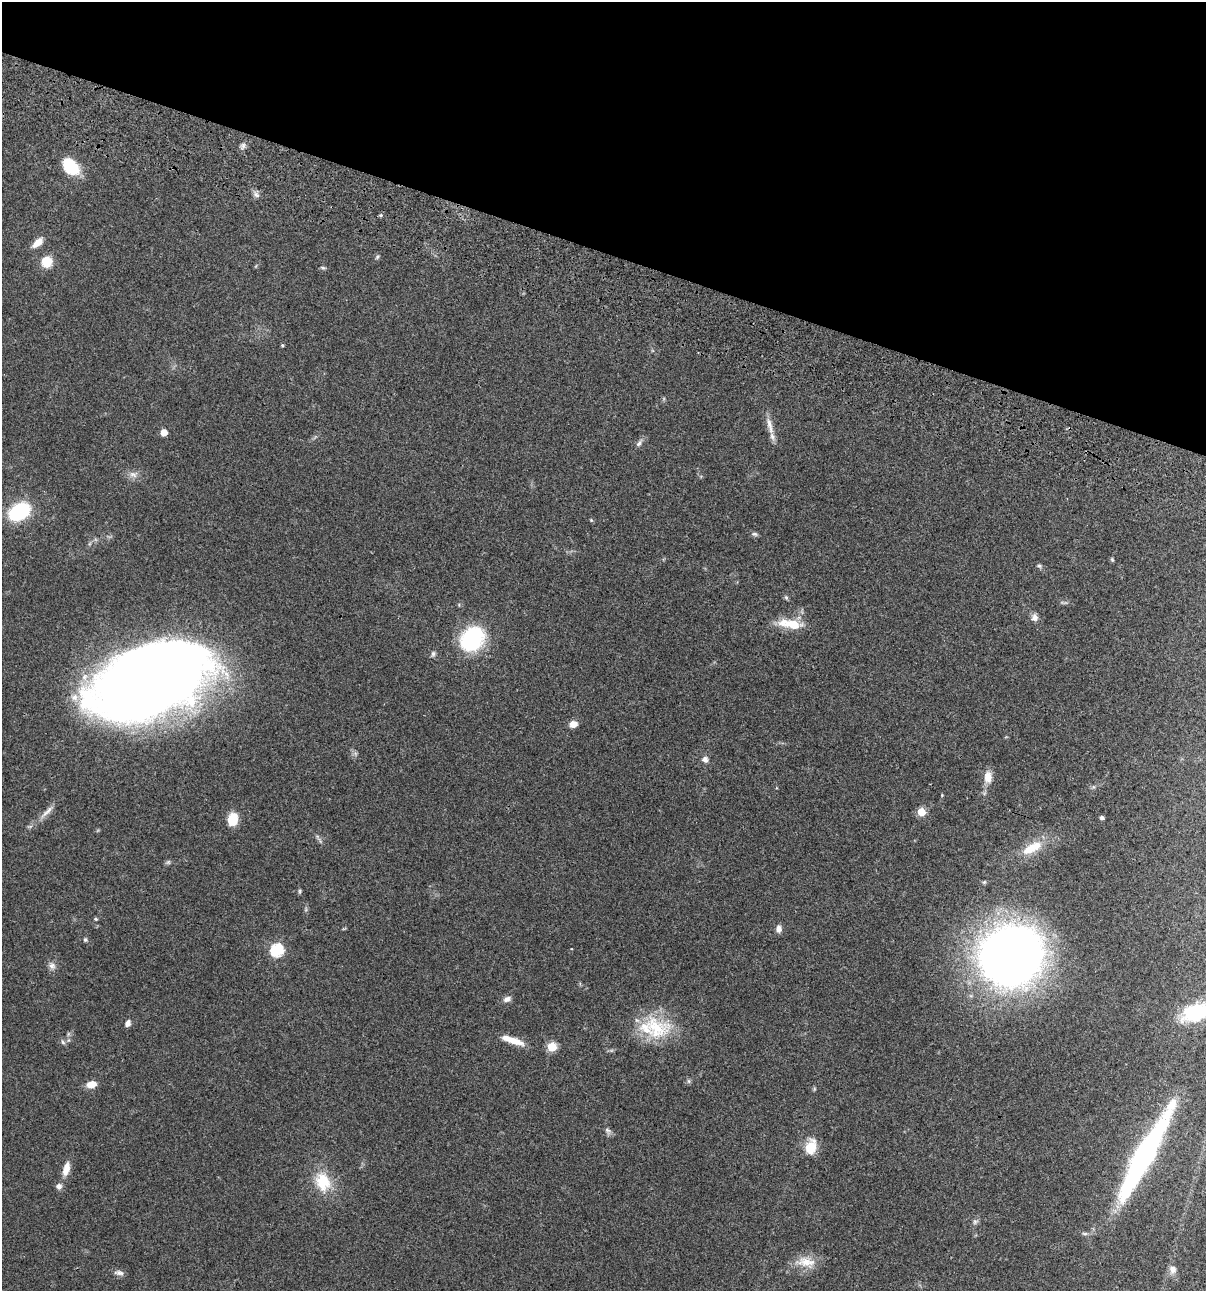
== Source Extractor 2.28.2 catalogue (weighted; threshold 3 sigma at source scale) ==
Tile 2 of 4 x 4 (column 2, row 1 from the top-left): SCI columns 1438-2641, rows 3986-5274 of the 5407 x 5392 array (HDU 1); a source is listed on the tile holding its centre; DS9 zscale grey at full resolution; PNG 1208 x 1293 px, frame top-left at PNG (2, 2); no overlay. Shown black and unused: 20% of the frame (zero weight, under 3 of 4 exposures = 9% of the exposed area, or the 3 px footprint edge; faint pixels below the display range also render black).
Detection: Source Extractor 2.28.2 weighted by HDU 2 'WHT'; one run over the whole footprint, this tile lists its part. Background 0.0474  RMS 0.0055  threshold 0.0247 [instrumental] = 3 sigma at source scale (4.5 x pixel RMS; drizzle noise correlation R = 1.50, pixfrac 1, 0.05/0.05 arcsec/px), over >= 5 px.
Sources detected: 65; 1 inside a brighter object's white glare — not listed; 2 inside a brighter listed object's ellipse — not listed separately; the other 62 listed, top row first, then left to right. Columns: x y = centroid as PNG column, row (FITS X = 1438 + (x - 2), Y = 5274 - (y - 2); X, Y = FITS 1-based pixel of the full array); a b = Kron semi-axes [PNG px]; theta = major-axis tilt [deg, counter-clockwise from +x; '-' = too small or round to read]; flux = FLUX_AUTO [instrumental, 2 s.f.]
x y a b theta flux
243 146 9 6 79 1.7
71 167 18 11 -42 22
256 195 10 6 -44 1.9
381 215 5 4 - 0.82
37 243 14 7 42 5.1
377 257 7 4 46 0.75
47 262 11 10 - 11
323 268 7 4 -20 0.82
282 345 4 3 - 0.7
770 425 28 7 -76 5.2
164 433 5 5 - 8
639 443 12 6 54 1.9
133 474 13 8 -6 3.2
19 511 16 11 32 50
591 520 6 3 -46 0.54
754 534 9 5 -2 1.1
1112 560 6 4 -63 0.7
1039 566 7 5 -21 0.94
786 597 6 5 - 0.89
1034 617 10 8 -72 2.5
790 624 35 11 -8 12
472 639 21 18 45 59
433 654 8 6 73 1.3
151 680 99 54 22 980
573 724 7 6 - 5.2
705 759 8 7 - 2.4
988 777 14 9 -87 6.1
47 812 29 5 45 4.4
921 812 5 5 - 14
1102 818 4 3 - 1.6
233 819 13 10 79 11
1032 848 30 12 28 13
168 862 7 5 44 0.96
300 891 6 4 90 0.73
95 919 5 4 - 0.68
779 929 9 7 88 2.7
85 940 6 5 - 0.87
277 950 6 6 - 69
1010 956 47 44 28 640
52 966 10 9 - 2.5
507 999 10 7 21 2.4
1195 1013 25 15 18 41
128 1023 8 6 63 2.3
655 1028 40 29 -19 30
68 1034 7 4 72 0.94
515 1041 23 8 -20 7.5
63 1042 8 5 -60 1.2
552 1047 5 5 - 25
689 1081 6 6 - 0.98
92 1084 9 6 14 6.8
814 1089 6 4 72 0.62
608 1130 10 7 -54 1.7
811 1147 19 12 77 10
1144 1155 98 15 61 140
66 1169 17 8 76 5.9
323 1182 26 19 -68 18
59 1186 7 7 - 2.1
975 1221 8 7 - 1.5
1085 1234 9 4 0 1.1
805 1262 29 14 -7 9.4
1173 1269 10 8 -89 3.3
119 1273 13 6 -8 2.1
Overlapping masked pixels (flux is a lower limit): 2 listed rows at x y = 151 680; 1144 1155
Isophote crosses this tile's border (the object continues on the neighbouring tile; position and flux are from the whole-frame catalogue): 1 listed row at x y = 1195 1013